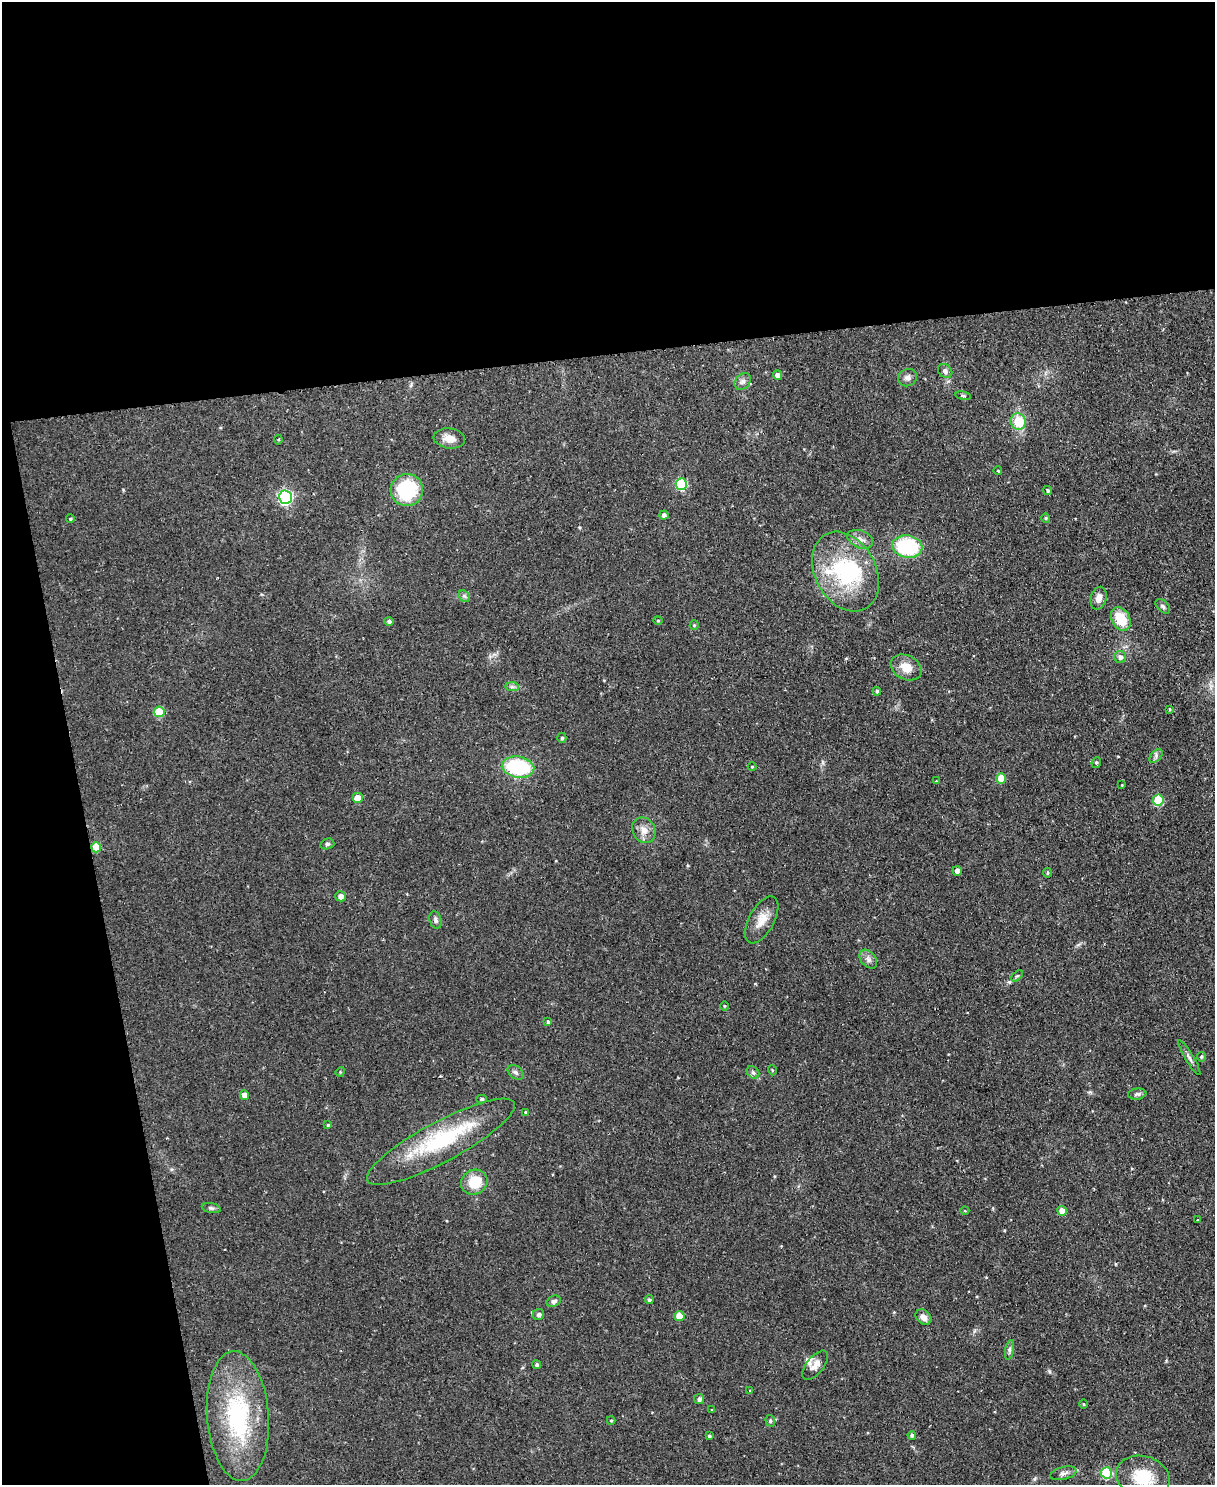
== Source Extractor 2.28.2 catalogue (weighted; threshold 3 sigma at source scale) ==
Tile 1 of 4 x 3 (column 1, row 1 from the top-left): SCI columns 4-1216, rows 3104-4586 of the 4854 x 4838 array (HDU 1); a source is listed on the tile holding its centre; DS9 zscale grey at full resolution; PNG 1217 x 1487 px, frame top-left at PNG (2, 2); each listed source drawn as its Kron ellipse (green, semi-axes under 4 px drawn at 4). Shown black and unused: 30% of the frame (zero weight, under 2 of 3 exposures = <1% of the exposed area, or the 3 px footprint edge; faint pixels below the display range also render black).
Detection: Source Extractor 2.28.2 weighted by HDU 2 'WHT'; one run over the whole footprint, this tile lists its part. Background 0.123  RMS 0.0083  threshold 0.0374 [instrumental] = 3 sigma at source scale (4.5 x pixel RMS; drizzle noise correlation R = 1.50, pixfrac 1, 0.05/0.05 arcsec/px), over >= 5 px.
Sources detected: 96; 2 inside a brighter object's white glare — neither listed nor drawn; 3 inside a brighter listed object's ellipse — not listed separately; the other 91 listed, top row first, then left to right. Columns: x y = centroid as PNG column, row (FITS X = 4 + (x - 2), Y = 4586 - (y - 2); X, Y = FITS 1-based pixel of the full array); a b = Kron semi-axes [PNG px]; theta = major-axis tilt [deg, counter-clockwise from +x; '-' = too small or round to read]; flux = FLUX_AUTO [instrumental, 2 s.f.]
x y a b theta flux
945 371 8 6 -41 2.8
778 375 5 4 - 5
907 378 9 8 - 3.5
743 381 9 7 44 2.9
963 396 8 4 -9 1.3
1018 421 8 7 - 24
449 438 16 10 -7 8.2
278 440 5 4 - 0.98
998 471 4 3 - 0.62
681 484 6 5 - 60
407 490 16 16 - 54
1047 490 5 4 - 1.3
285 497 6 6 - 150
664 515 4 4 - 2.6
1046 518 4 4 - 0.89
70 519 4 4 - 1.2
860 539 13 8 -23 5.5
907 546 15 11 -10 70
845 572 42 30 -61 79
464 596 6 5 - 1.7
1099 598 11 7 75 5.8
1163 606 9 5 -45 1.9
1121 619 12 9 -61 20
389 621 4 4 - 2
658 621 4 4 - 0.82
694 625 5 4 - 0.92
1120 657 6 6 - 3.3
906 667 16 12 -26 11
512 687 7 4 -1 1.9
877 691 4 4 - 1.3
1170 709 4 3 - 1
159 712 5 5 - 30
562 738 5 4 - 1.4
1156 756 8 5 47 2.3
1096 762 5 4 - 1.3
518 767 16 10 -9 63
752 767 4 4 - 0.76
1001 778 5 5 - 15
936 781 3 3 - 0.61
1122 785 4 4 - 0.66
357 798 5 5 - 9.6
1158 800 5 5 - 30
644 830 13 11 -58 7.1
327 844 7 5 15 1.5
96 847 5 5 - 18
957 871 5 4 - 4.6
1047 873 5 3 - 0.98
340 896 5 5 - 5
435 920 9 6 -73 2.2
762 920 26 12 61 12
868 959 11 7 -50 3.5
1017 976 7 4 43 1.2
724 1006 4 3 - 0.75
548 1022 4 4 - 1.7
1189 1057 20 4 -59 3.1
1201 1057 5 4 - 1.3
772 1070 5 3 - 0.8
340 1072 5 4 - 0.92
516 1072 9 6 -39 2.4
753 1072 7 5 -44 2
1137 1094 9 5 7 2
244 1095 5 4 - 6.5
482 1099 5 4 - 1.3
525 1112 4 3 - 0.72
328 1125 4 3 - 1.2
441 1142 83 20 28 78
474 1182 13 12 - 21
211 1208 9 5 -11 2
965 1211 4 3 - 0.68
1062 1211 5 5 - 9.6
1198 1220 3 2 - 1.2
649 1300 4 4 - 1.6
554 1301 7 5 25 2.3
539 1315 6 5 - 2.1
679 1316 5 5 - 15
923 1317 9 6 -42 4.8
1009 1350 10 4 79 2.2
537 1365 4 4 - 1.5
815 1365 17 8 51 5.8
750 1391 4 3 - 0.76
699 1399 5 5 - 2.6
1084 1404 5 3 - 0.75
712 1410 4 3 - 0.81
238 1416 65 31 -86 94
611 1420 4 4 - 0.86
770 1421 6 4 -71 1.2
912 1435 4 4 - 1.8
709 1436 3 3 - 1.3
1063 1473 13 6 14 3.3
1106 1473 5 5 - 52
1143 1477 27 21 -15 28
Isophote crosses this tile's border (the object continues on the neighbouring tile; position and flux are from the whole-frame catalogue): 1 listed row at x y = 1143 1477